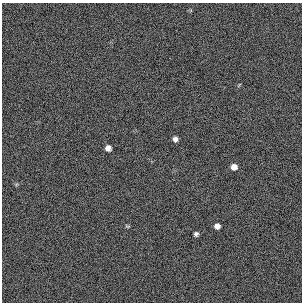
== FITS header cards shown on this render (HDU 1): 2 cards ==
NAXIS1  =                  300 / length of original image axis
NAXIS2  =                  300 / length of original image axis

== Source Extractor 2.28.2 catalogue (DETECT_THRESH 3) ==
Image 300 x 300 px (HDU 1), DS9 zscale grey, 1 PNG px = 1 image px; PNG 304 x 304 px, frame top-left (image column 1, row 300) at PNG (2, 3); no overlay
Background 386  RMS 66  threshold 199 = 3 sigma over >= 5 px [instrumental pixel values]
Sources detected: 6; all 6 listed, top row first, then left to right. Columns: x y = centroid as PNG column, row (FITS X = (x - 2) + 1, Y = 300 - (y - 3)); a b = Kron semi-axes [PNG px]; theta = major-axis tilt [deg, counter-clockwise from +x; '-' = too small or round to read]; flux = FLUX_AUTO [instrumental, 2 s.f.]
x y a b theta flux
175 139 5 5 - 16000
108 148 5 5 - 25000
234 167 6 6 - 27000
127 226 7 4 -18 5000
217 226 6 5 - 25000
196 234 4 4 - 11000